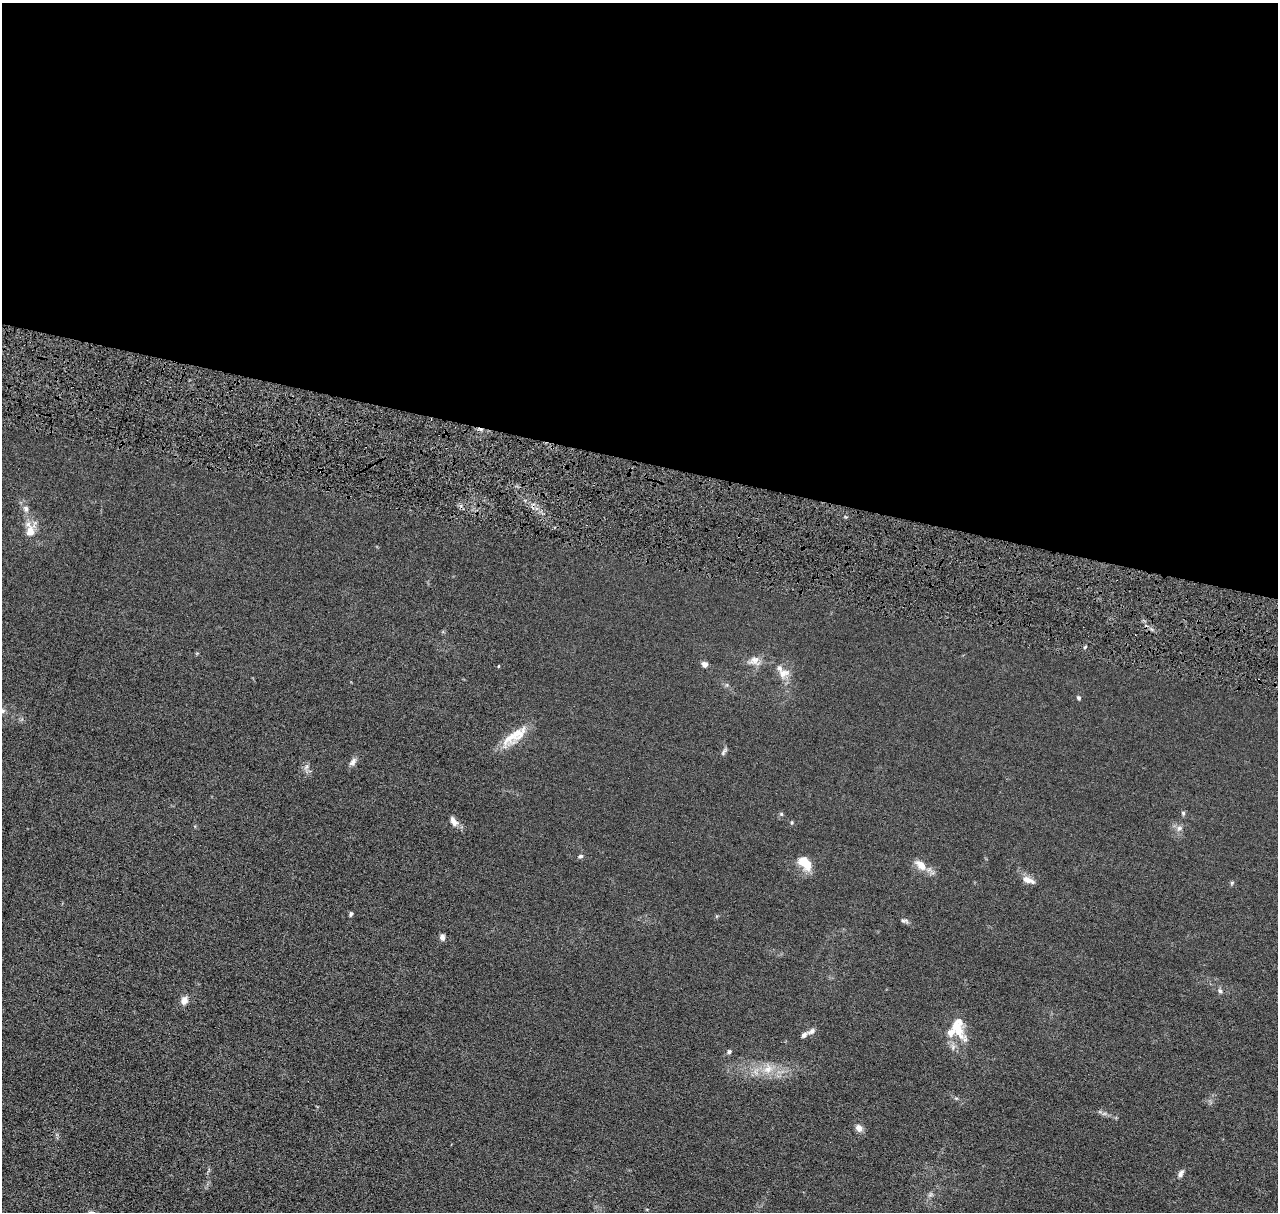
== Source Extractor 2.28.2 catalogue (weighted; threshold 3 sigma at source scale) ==
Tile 3 of 4 x 4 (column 3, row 1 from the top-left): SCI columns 2571-3846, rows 3880-5089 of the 5140 x 5218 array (HDU 1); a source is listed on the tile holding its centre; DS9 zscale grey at full resolution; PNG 1280 x 1214 px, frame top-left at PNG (2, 3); no overlay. Shown black and unused: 38% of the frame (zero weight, under 4 of 8 exposures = <1% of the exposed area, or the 3 px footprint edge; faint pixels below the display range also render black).
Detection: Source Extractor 2.28.2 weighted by HDU 2 'WHT'; one run over the whole footprint, this tile lists its part. Background 0.0119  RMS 0.0042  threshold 0.0172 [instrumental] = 3 sigma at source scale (4.09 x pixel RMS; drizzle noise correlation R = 1.36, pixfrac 0.8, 0.05/0.05 arcsec/px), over >= 5 px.
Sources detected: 37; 1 cosmic-ray / hot-pixel residue — not listed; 5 inside a brighter listed object's ellipse — not listed separately; the other 31 listed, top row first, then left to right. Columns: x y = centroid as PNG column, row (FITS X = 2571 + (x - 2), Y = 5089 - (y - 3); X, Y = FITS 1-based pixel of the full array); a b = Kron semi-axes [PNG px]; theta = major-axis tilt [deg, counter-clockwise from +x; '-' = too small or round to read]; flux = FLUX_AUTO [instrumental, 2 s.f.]
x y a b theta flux
26 508 7 6 - 1.1
30 531 16 11 73 4.2
754 660 14 10 27 2.8
705 664 8 7 - 1.2
783 673 15 10 26 3.3
1079 698 5 4 - 0.61
3 711 7 6 - 0.98
510 737 38 13 34 8.1
724 752 11 5 60 0.82
353 762 12 7 52 1.5
306 767 7 4 71 0.83
1183 813 6 5 - 0.56
781 814 6 3 -71 0.42
454 821 13 7 -59 2.2
1179 828 8 6 21 1.1
581 856 6 5 - 0.72
803 861 9 7 -63 8
921 865 12 8 -50 3.9
1028 880 17 7 -21 2.6
1232 883 6 5 - 0.51
351 914 6 4 87 0.66
904 920 11 4 0 0.75
442 937 7 5 -83 1.5
1220 991 5 5 - 0.72
184 1000 9 8 - 2.2
812 1031 10 6 34 1.3
958 1031 33 12 -51 6.7
729 1052 5 5 - 0.71
768 1069 12 8 52 3.1
859 1128 9 7 -55 2
1181 1174 10 5 57 1.2
Isophote crosses this tile's border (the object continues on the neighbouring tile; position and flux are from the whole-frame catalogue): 1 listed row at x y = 3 711